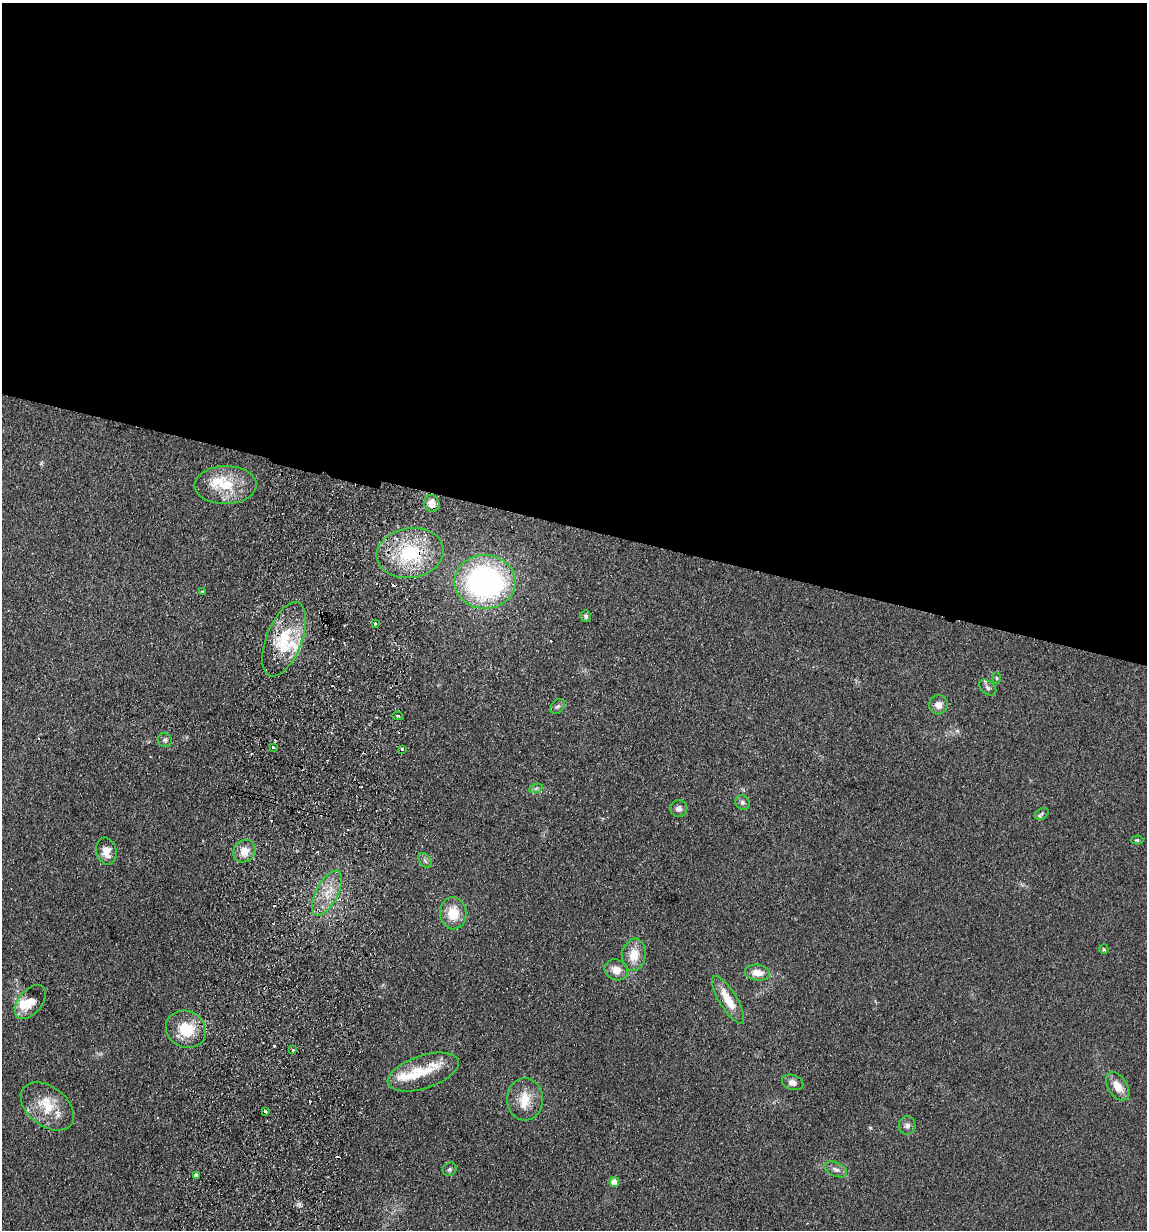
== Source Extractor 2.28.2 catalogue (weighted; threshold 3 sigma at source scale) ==
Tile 3 of 4 x 4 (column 3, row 1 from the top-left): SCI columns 2465-3609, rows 3700-4927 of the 5045 x 4941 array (HDU 1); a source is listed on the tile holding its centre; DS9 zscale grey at full resolution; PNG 1149 x 1232 px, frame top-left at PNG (2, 3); each listed source drawn as its Kron ellipse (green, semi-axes under 4 px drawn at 4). Shown black and unused: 43% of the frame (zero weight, under 2 of 3 exposures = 3% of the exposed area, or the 3 px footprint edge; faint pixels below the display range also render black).
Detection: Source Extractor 2.28.2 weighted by HDU 2 'WHT'; one run over the whole footprint, this tile lists its part. Background 0.166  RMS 0.012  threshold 0.0521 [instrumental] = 3 sigma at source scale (4.5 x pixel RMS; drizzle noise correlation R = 1.50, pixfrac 1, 0.05/0.05 arcsec/px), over >= 5 px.
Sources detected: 63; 10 cosmic-ray / hot-pixel residue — neither listed nor drawn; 8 inside a brighter listed object's ellipse — not listed separately; the other 45 listed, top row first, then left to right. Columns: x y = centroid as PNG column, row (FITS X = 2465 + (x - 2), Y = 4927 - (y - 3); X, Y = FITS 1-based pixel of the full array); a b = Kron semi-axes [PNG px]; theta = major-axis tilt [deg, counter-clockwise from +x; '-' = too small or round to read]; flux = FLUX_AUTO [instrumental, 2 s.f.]
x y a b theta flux
226 485 31 19 0 39
432 503 8 7 - 9.3
410 553 34 25 8 77
485 582 30 27 -1 280
202 591 4 3 - 1.3
586 616 6 5 - 2.7
375 623 3 2 - 1.8
284 639 39 18 69 53
996 678 6 4 -89 1.5
988 688 9 6 -40 3.4
938 705 9 9 - 8.3
558 706 8 6 43 3.1
398 716 5 3 - 1.9
165 740 7 6 - 2.9
273 747 3 2 - 3.3
402 749 3 3 - 1.8
536 788 7 4 20 2.2
742 802 7 7 - 3.3
679 809 8 8 - 4.8
1042 814 7 5 33 2.1
1137 840 6 4 1 1.6
106 851 13 10 -76 12
244 851 12 10 45 13
425 860 8 5 -53 3
327 893 25 11 62 21
453 913 16 13 -83 25
1104 949 5 4 - 1.3
634 955 16 12 82 20
616 970 12 10 -27 12
757 973 12 8 -7 14
728 1000 27 8 -59 24
30 1002 20 12 51 16
186 1029 21 18 -28 38
293 1050 3 3 - 3.8
423 1072 37 16 18 34
793 1082 11 7 -18 5.6
1118 1086 16 9 -57 16
525 1099 21 18 -90 22
47 1106 30 19 -38 34
265 1111 3 3 - 2.6
907 1125 9 8 - 4.5
450 1169 7 6 - 2.5
836 1169 12 6 -24 5.3
196 1175 4 3 - 5.8
614 1182 5 5 - 19
Overlapping masked pixels (flux is a lower limit): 2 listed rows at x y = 410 553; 284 639